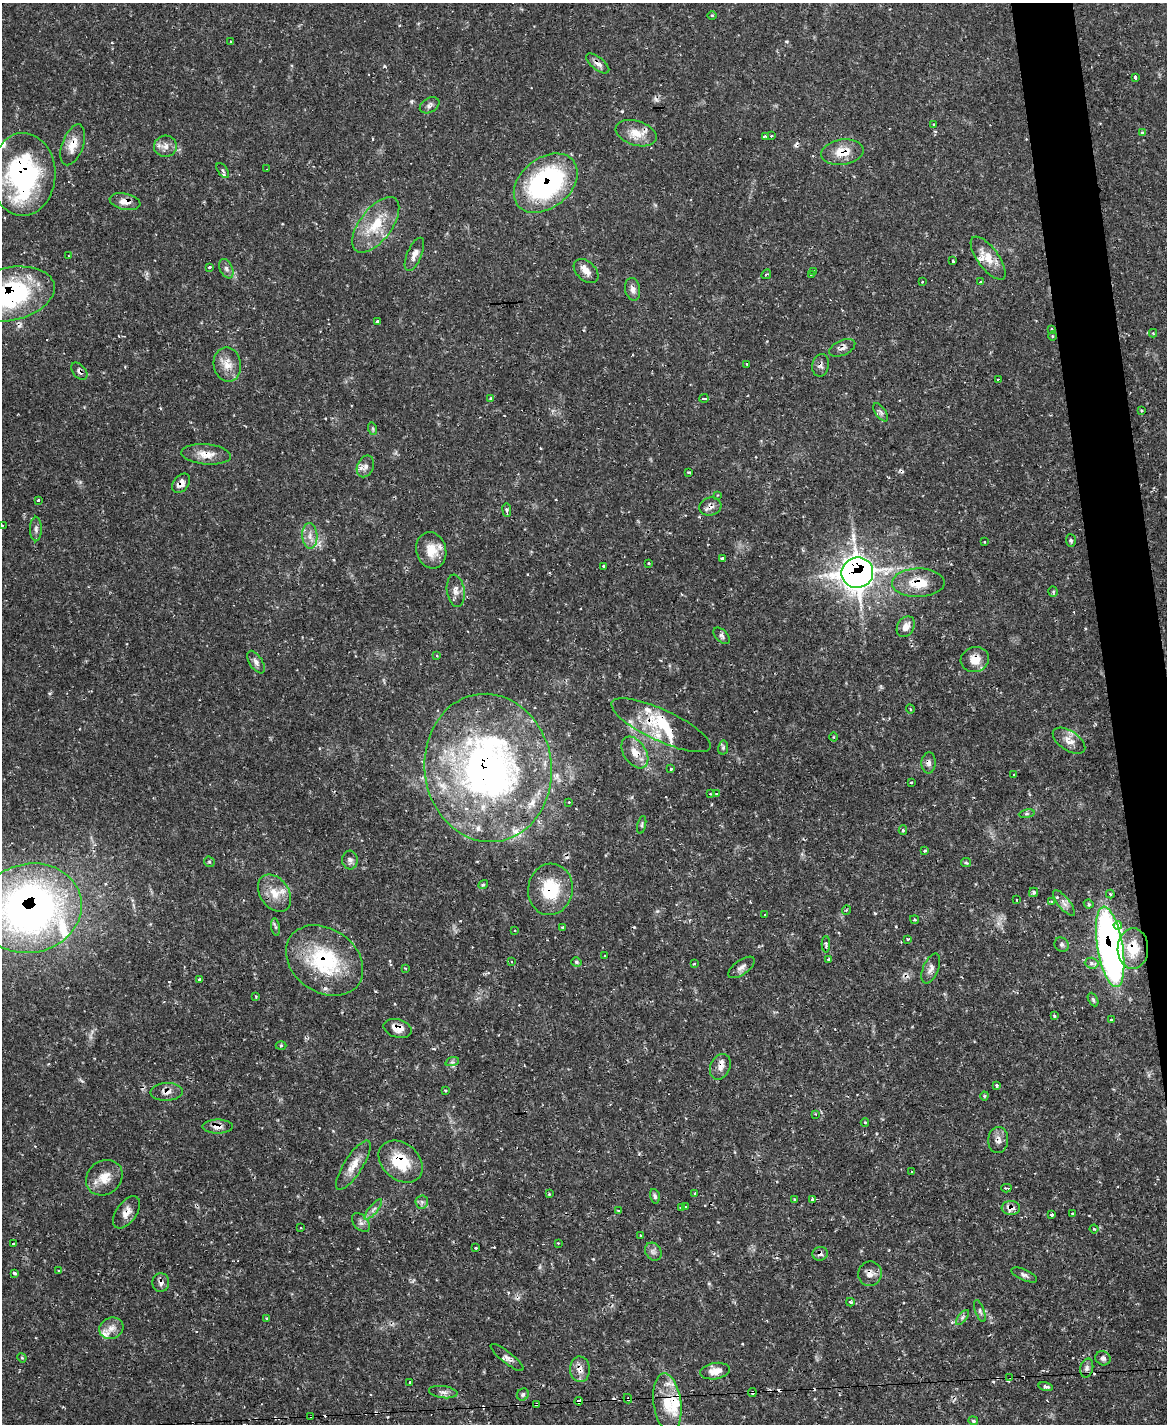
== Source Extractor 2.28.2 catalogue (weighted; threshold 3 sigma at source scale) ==
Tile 6 of 4 x 3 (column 2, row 2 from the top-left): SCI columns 1165-2329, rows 1660-3081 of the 4658 x 4633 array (HDU 1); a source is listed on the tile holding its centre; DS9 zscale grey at full resolution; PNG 1169 x 1426 px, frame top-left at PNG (2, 3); each listed source drawn as its Kron ellipse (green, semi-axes under 4 px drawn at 4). Shown black and unused: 3% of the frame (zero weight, under 2 of 3 exposures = <1% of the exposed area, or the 3 px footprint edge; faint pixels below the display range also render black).
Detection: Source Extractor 2.28.2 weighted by HDU 2 'WHT'; one run over the whole footprint, this tile lists its part. Background 0.119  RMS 0.0032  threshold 0.0145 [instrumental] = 3 sigma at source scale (4.5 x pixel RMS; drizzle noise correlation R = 1.50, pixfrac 1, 0.05/0.05 arcsec/px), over >= 5 px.
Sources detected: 243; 2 too faint to see at this stretch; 1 inside a brighter object's white glare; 25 cosmic-ray / hot-pixel residue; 1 long thin detection or spike segment (spike, bleed or trail) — neither listed nor drawn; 14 inside a brighter listed object's ellipse — not listed separately; the other 200 listed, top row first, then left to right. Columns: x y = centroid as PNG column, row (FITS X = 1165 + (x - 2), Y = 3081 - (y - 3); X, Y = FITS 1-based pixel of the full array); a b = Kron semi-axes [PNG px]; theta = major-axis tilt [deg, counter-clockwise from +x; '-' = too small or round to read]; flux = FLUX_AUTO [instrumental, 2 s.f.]
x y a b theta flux
712 16 5 3 - 0.39
230 42 4 2 - 0.27
598 63 14 6 -38 1.7
1135 77 4 3 - 0.89
430 105 10 7 31 1.2
934 125 3 3 - 0.71
1142 132 4 3 - 0.58
636 133 21 12 -17 5.2
766 136 4 3 - 4.4
772 136 3 2 - 0.54
73 145 21 10 70 4.4
165 146 11 10 - 2.3
842 152 21 12 8 5.7
267 169 3 2 - 0.36
223 170 9 4 -53 0.84
23 174 41 32 89 53
546 183 36 25 39 50
125 202 16 8 -12 2.6
376 225 32 16 53 11
414 254 18 7 67 2.1
68 256 4 2 - 0.24
988 258 25 10 -53 5.4
953 261 3 3 - 0.61
209 267 3 3 - 0.67
226 269 10 6 -65 1.2
586 271 14 9 -44 2.4
814 271 3 3 - 0.46
766 274 5 2 - 0.31
811 274 3 2 - 0.4
922 282 3 2 - 0.31
980 282 3 3 - 0.37
633 289 11 7 -80 1.6
9 294 46 26 12 51
377 321 3 3 - 0.99
1052 329 4 3 - 0.36
1153 333 4 4 - 0.3
1052 336 5 3 - 0.34
842 348 14 7 24 1.5
747 364 3 3 - 0.29
227 365 17 13 -80 4.3
821 365 11 8 78 1.3
79 371 10 6 -49 1.2
998 379 3 3 - 0.41
491 398 4 4 - 0.32
704 398 4 3 - 0.73
1142 410 3 2 - 0.37
881 412 10 5 -55 0.88
373 429 6 4 -72 0.42
206 454 25 10 -5 4.1
365 466 11 8 65 1.8
689 472 3 3 - 0.41
181 483 11 7 51 2.4
718 495 3 2 - 0.24
38 500 3 3 - 0.66
710 507 11 9 15 1.7
507 510 7 4 -83 0.79
2 526 3 3 - 0.51
36 529 12 6 90 1.1
310 536 13 7 -86 2.3
1071 540 6 5 - 0.56
984 542 3 2 - 0.41
431 550 18 15 -74 6
722 558 3 3 - 0.73
649 563 3 2 - 0.5
603 566 3 3 - 0.57
857 573 16 15 - 280
918 583 26 14 1 7.9
456 591 16 9 -82 2
1053 592 5 4 - 0.44
906 627 11 8 60 2.4
722 636 10 5 -46 0.97
437 655 3 3 - 0.38
975 659 14 12 17 4.4
256 662 13 6 -58 1.4
910 709 4 3 - 0.31
661 725 54 15 -25 13
833 737 4 3 - 0.25
1069 741 18 9 -33 3.1
723 748 7 5 79 0.61
635 752 17 11 -57 4.1
929 763 10 7 86 1.3
488 768 74 63 -82 150
671 769 4 4 - 0.39
1014 775 3 3 - 2.1
911 782 3 2 - 0.42
710 794 3 2 - 0.31
716 794 3 3 - 0.31
569 802 2 2 - 0.27
1027 814 8 4 8 0.7
642 825 9 3 77 0.55
903 830 4 4 - 0.42
925 851 4 3 - 0.49
350 860 9 8 - 1.4
209 862 5 5 - 0.47
966 863 5 4 - 0.46
483 884 5 4 - 0.49
550 889 26 22 81 14
1034 892 5 4 - 0.55
275 893 20 14 -55 5.6
1110 894 4 4 - 0.68
1017 900 3 2 - 0.34
1051 902 4 3 - 0.46
1064 903 15 6 -51 1.6
1089 904 5 3 - 0.55
30 908 52 44 13 160
846 910 5 3 - 0.35
765 915 3 3 - 1.2
915 919 4 4 - 0.43
1118 925 4 4 - 2
276 927 8 4 -80 0.6
563 927 3 2 - 0.55
515 930 3 2 - 0.38
908 939 3 3 - 0.46
826 944 8 3 -89 0.95
1062 945 7 6 - 0.8
1110 947 41 12 -80 150
1133 948 20 15 90 9.1
605 956 3 2 - 0.48
829 959 3 3 - 0.46
324 960 41 31 -35 28
512 962 3 3 - 0.57
576 962 5 4 - 0.53
1092 963 7 5 -3 0.9
694 964 3 3 - 0.41
741 967 15 7 36 1.6
405 968 4 2 - 0.27
931 968 16 7 68 1.7
199 979 3 3 - 0.87
256 997 3 3 - 0.3
1093 999 7 4 -63 0.57
1054 1016 3 3 - 0.52
1111 1020 3 3 - 0.51
397 1028 14 9 -15 3.3
281 1045 5 3 - 0.37
452 1062 7 4 17 0.63
720 1067 13 9 66 2.4
997 1085 3 3 - 0.65
445 1090 4 3 - 0.38
166 1092 16 9 2 2.4
984 1096 4 4 - 0.44
816 1114 4 2 - 0.23
865 1122 4 3 - 0.27
218 1126 15 7 -1 2.2
998 1140 13 10 87 2
401 1162 24 18 -40 12
353 1165 28 9 57 4.3
912 1172 3 2 - 0.31
104 1178 19 16 39 5.2
1006 1188 5 2 - 0.46
694 1193 4 2 - 0.28
549 1194 3 3 - 0.29
655 1196 7 4 -75 0.69
813 1199 4 3 - 1.1
794 1200 3 3 - 0.42
422 1202 6 6 - 0.84
681 1207 4 3 - 0.44
685 1207 3 3 - 1.2
1011 1208 9 7 -3 2.3
373 1209 12 4 50 1.2
618 1210 4 2 - 0.3
127 1212 18 10 55 2.9
1072 1213 3 2 - 0.33
1051 1215 3 3 - 1.9
361 1223 11 7 -48 1.2
300 1228 2 2 - 0.28
1094 1229 4 4 - 0.49
641 1236 4 4 - 0.54
558 1243 3 3 - 0.4
14 1244 3 3 - 0.8
476 1248 3 3 - 0.67
653 1252 9 7 -55 1.3
820 1254 7 6 - 1
59 1271 3 3 - 0.35
14 1273 4 3 - 1.7
870 1274 12 12 - 2.3
1024 1275 14 5 -24 1.1
161 1283 9 8 - 1.4
850 1302 4 3 - 0.63
980 1311 11 4 -70 0.79
962 1317 9 4 51 0.71
267 1318 3 3 - 0.3
111 1328 12 10 25 2.6
507 1357 20 5 -39 1.5
22 1358 5 4 - 0.3
1103 1358 8 7 - 0.94
1087 1368 9 6 76 1
580 1369 13 10 -87 2.6
715 1371 15 8 8 2.8
1010 1377 3 2 - 0.24
410 1382 3 2 - 0.38
1046 1387 7 4 -15 1.1
443 1392 14 6 -7 1.5
752 1392 4 4 - 0.86
523 1394 6 5 - 0.65
628 1399 5 3 - 0.41
579 1401 4 4 - 3.8
667 1403 30 14 -83 8.5
536 1404 4 3 - 0.91
311 1416 2 2 - 0.29
973 1421 5 4 - 0.47
Overlapping masked pixels (flux is a lower limit): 45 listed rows (the first 20) at x y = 598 63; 636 133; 73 145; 842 152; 23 174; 546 183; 125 202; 9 294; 842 348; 821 365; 79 371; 206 454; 181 483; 710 507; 857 573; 918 583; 975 659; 661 725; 635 752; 929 763
Isophote crosses this tile's border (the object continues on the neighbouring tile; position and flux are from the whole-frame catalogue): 4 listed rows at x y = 23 174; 9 294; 2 526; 30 908